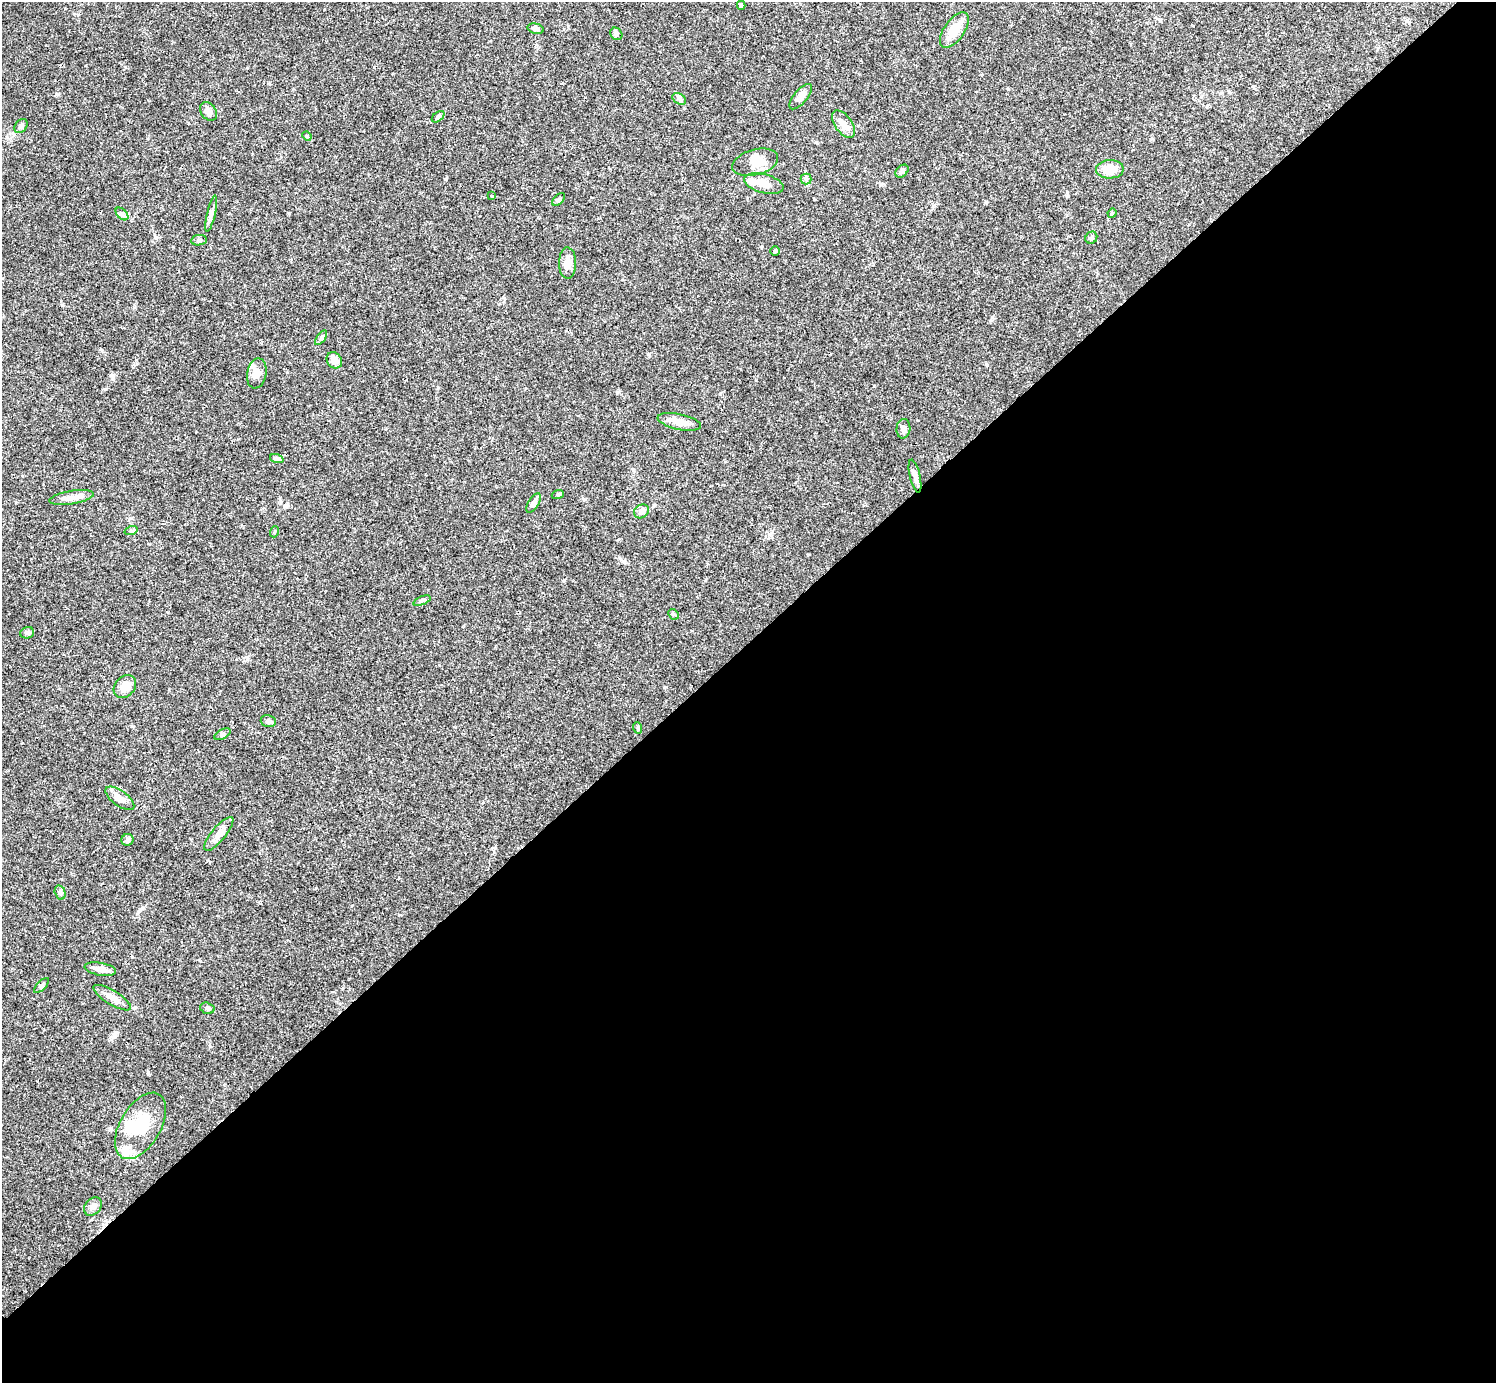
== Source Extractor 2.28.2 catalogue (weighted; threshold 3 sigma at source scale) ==
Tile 12 of 4 x 4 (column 4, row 3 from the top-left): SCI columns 4485-5978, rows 1540-2920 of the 5982 x 5981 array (HDU 1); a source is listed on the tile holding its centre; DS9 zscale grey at full resolution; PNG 1498 x 1385 px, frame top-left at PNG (2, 2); each listed source drawn as its Kron ellipse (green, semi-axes under 4 px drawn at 4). Shown black and unused: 54% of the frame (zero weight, under 3 of 4 exposures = <1% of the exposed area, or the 3 px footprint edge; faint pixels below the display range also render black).
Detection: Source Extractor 2.28.2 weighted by HDU 2 'WHT'; one run over the whole footprint, this tile lists its part. Background 0.0403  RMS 0.0026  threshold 0.0119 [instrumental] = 3 sigma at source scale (4.5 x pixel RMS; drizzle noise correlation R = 1.50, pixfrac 1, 0.05/0.05 arcsec/px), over >= 5 px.
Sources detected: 60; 3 inside a brighter object's white glare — neither listed nor drawn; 2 inside a brighter listed object's ellipse — not listed separately; the other 55 listed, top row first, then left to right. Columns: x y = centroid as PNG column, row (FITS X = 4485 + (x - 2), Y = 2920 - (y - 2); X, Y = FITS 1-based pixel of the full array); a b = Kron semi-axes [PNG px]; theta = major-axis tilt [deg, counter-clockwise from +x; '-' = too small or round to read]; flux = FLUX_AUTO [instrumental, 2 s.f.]
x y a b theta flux
741 5 4 3 - 0.46
536 29 8 5 -14 0.68
954 30 20 10 55 4.9
616 34 7 5 -48 0.55
801 97 15 6 50 1.3
679 99 7 5 -32 0.53
208 111 10 7 -52 1.4
438 117 7 4 40 0.53
843 124 16 8 -53 2.2
21 126 8 5 52 0.71
307 136 5 4 - 0.28
755 162 23 13 15 4
1110 169 14 9 1 4.3
902 171 7 5 44 0.77
806 179 5 5 - 0.48
764 183 20 9 -15 2.8
492 196 3 3 - 0.2
559 199 8 4 46 0.45
1112 213 5 4 - 0.3
122 214 7 4 -45 0.6
211 214 18 4 77 1
1091 238 6 5 - 0.56
199 240 8 5 9 0.54
775 251 5 5 - 0.31
567 263 16 8 -89 2.1
321 338 8 4 55 0.46
334 360 9 7 -51 2.1
257 373 15 9 79 2
679 422 22 8 -12 2.7
903 429 10 7 85 0.95
277 459 7 4 -19 0.45
915 476 17 5 -77 1.1
558 494 6 4 19 0.35
71 498 22 7 10 2
533 503 11 5 58 1.2
641 511 8 6 35 1.2
131 531 7 4 18 0.45
274 532 5 3 - 0.27
422 601 9 3 21 0.43
673 614 6 4 -44 0.31
27 633 7 5 22 0.58
125 687 13 9 48 2.7
268 721 8 5 -15 0.6
638 728 6 4 -71 0.34
223 734 9 4 27 0.48
120 798 17 7 -36 1.9
219 834 21 7 50 1.8
127 840 6 5 - 0.79
60 892 7 5 -74 0.53
100 969 16 6 -10 2
41 986 9 4 46 0.49
112 998 22 7 -31 2.1
207 1008 7 5 -17 0.59
140 1126 36 20 60 11
93 1206 10 7 48 1.2